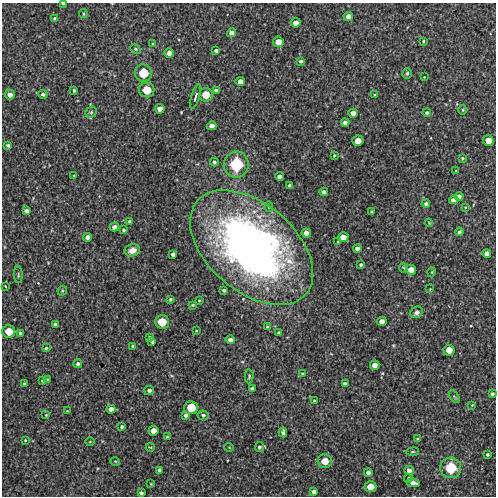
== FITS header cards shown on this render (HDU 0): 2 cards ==
NAXIS1  =                  494 /Length X axis
NAXIS2  =                  494 /Length Y axis

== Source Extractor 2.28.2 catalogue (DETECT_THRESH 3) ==
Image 494 x 494 px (HDU 0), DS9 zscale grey, 1 PNG px = 1 image px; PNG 498 x 498 px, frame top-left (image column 1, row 494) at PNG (2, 3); each listed source drawn as its Kron ellipse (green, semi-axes under 4 px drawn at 4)
Background 3490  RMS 280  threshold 852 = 3 sigma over >= 5 px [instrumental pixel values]
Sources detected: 136; all 136 listed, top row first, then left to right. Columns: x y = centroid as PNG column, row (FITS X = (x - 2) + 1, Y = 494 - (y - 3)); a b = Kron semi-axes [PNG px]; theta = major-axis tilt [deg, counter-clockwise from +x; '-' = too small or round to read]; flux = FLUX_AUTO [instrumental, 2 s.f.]
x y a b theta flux
63 4 3 2 - 2.1e+04
83 13 4 3 - 2.1e+04
348 16 4 4 - 1.1e+05
55 18 4 4 - 3.6e+04
296 23 5 4 - 1.2e+05
231 33 4 4 - 9.3e+04
423 41 3 2 - 2.1e+04
278 42 5 5 - 1.7e+05
153 44 3 2 - 1.3e+04
135 49 5 4 - 2.8e+04
216 50 3 3 - 4.4e+04
169 53 5 4 - 1.1e+05
301 61 4 3 - 5.1e+04
143 73 8 8 - 4.1e+05
407 73 5 4 - 3.5e+04
424 77 3 3 - 1.4e+04
240 81 5 4 - 1.2e+05
74 90 3 3 - 2.3e+04
147 90 7 7 - 3.3e+05
216 91 4 4 - 6.8e+04
43 94 4 4 - 4.8e+04
10 95 5 5 - 1.0e+05
206 95 7 6 - 2.5e+05
374 95 3 3 - 1.9e+04
195 96 13 4 72 5.7e+04
160 109 5 4 - 1.2e+05
463 110 5 3 - 1.8e+04
91 112 6 5 - 3.4e+04
353 113 5 4 - 1.2e+05
427 113 4 4 - 3.6e+04
345 123 4 4 - 8.9e+04
212 126 5 4 - 1.2e+05
358 141 5 5 - 1.8e+05
488 141 5 5 - 1.8e+05
8 145 4 3 - 4.8e+04
334 155 4 3 - 2.0e+04
462 158 4 3 - 2.1e+04
214 162 4 4 - 4.0e+04
236 165 13 12 - 8.0e+05
456 171 4 3 - 1.6e+04
74 176 3 3 - 2.1e+04
279 176 4 4 - 8.3e+04
290 185 4 3 - 6.8e+04
324 192 4 4 - 7.7e+04
459 196 4 4 - 8.1e+04
454 200 4 4 - 1.0e+05
426 204 4 4 - 4.9e+04
269 207 5 4 - 2.9e+04
465 207 4 3 - 1.6e+04
26 211 4 4 - 6.7e+04
372 212 3 3 - 2.2e+04
129 221 3 2 - 2.0e+04
429 223 4 3 - 1.6e+04
114 227 4 4 - 9.5e+04
124 230 3 3 - 3.0e+04
459 232 4 3 - 4.4e+04
306 233 5 4 - 1.2e+05
88 237 4 4 - 8.8e+04
343 237 5 5 - 1.5e+05
338 242 3 3 - 2.0e+04
252 248 72 44 -41 1.2e+07
357 249 4 4 - 7.1e+04
132 250 8 6 14 1.3e+05
487 253 4 4 - 8.7e+04
173 254 4 4 - 7.3e+04
361 265 3 3 - 3.1e+04
404 268 5 3 - 1.6e+04
411 270 5 5 - 1.5e+05
432 272 5 3 - 1.8e+04
18 275 8 4 -90 3.0e+04
5 286 3 2 - 1.4e+04
430 289 2 2 - 1.1e+04
224 290 3 3 - 3.9e+04
62 291 5 4 - 2.1e+04
170 299 3 3 - 2.9e+04
199 300 3 2 - 1.8e+04
193 305 3 3 - 2.5e+04
416 312 6 5 - 6.6e+04
382 321 5 4 - 1.3e+05
162 322 7 7 - 3.4e+05
55 325 4 4 - 6.4e+04
267 327 4 3 - 2.2e+04
9 331 6 6 - 2.7e+05
196 331 3 2 - 1.5e+04
20 333 4 3 - 5.0e+04
278 333 3 3 - 2.9e+04
150 337 3 3 - 4.4e+04
230 340 4 4 - 9.8e+04
152 341 4 3 - 3.5e+04
133 346 3 3 - 3.8e+04
46 348 3 3 - 2.5e+04
449 350 5 5 - 1.9e+05
78 364 4 4 - 4.8e+04
375 365 5 4 - 1.2e+05
302 373 3 2 - 1.4e+04
249 376 7 4 88 3.1e+04
48 380 3 3 - 3.7e+04
42 381 3 3 - 2.2e+04
24 384 3 3 - 3.0e+04
345 384 4 3 - 5.7e+04
252 388 4 3 - 4.3e+04
149 390 5 4 - 6.7e+04
492 394 3 3 - 4.1e+04
454 396 7 4 -56 2.7e+04
314 401 3 2 - 1.8e+04
472 405 3 3 - 1.4e+04
191 408 7 6 - 3.4e+05
111 409 4 4 - 9.7e+04
67 411 4 3 - 1.6e+04
46 415 4 3 - 1.8e+04
186 415 4 4 - 5.7e+04
203 415 5 5 - 4.7e+04
122 427 4 3 - 3.4e+04
153 431 5 5 - 1.4e+05
283 432 5 3 - 5.4e+04
167 437 3 3 - 1.8e+04
417 439 4 3 - 1.7e+04
25 440 3 3 - 1.7e+04
90 442 4 3 - 1.5e+04
150 447 4 3 - 1.5e+04
229 447 5 3 - 1.4e+04
259 447 5 4 - 4.8e+04
413 452 6 3 8 2.3e+04
487 455 3 3 - 3.1e+04
115 461 5 3 - 1.9e+04
325 461 7 7 - 2.4e+05
451 468 10 10 - 5.7e+05
159 470 3 3 - 5.0e+04
409 470 4 4 - 9.5e+04
368 472 4 4 - 8.1e+04
408 478 4 3 - 2.1e+04
413 483 6 4 -12 1.2e+05
151 484 3 2 - 1.2e+04
370 487 6 5 - 2.1e+05
314 492 4 4 - 6.6e+04
141 493 4 3 - 4.7e+04
At the frame edge (FLAGS 8, measured only in part): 1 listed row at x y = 63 4